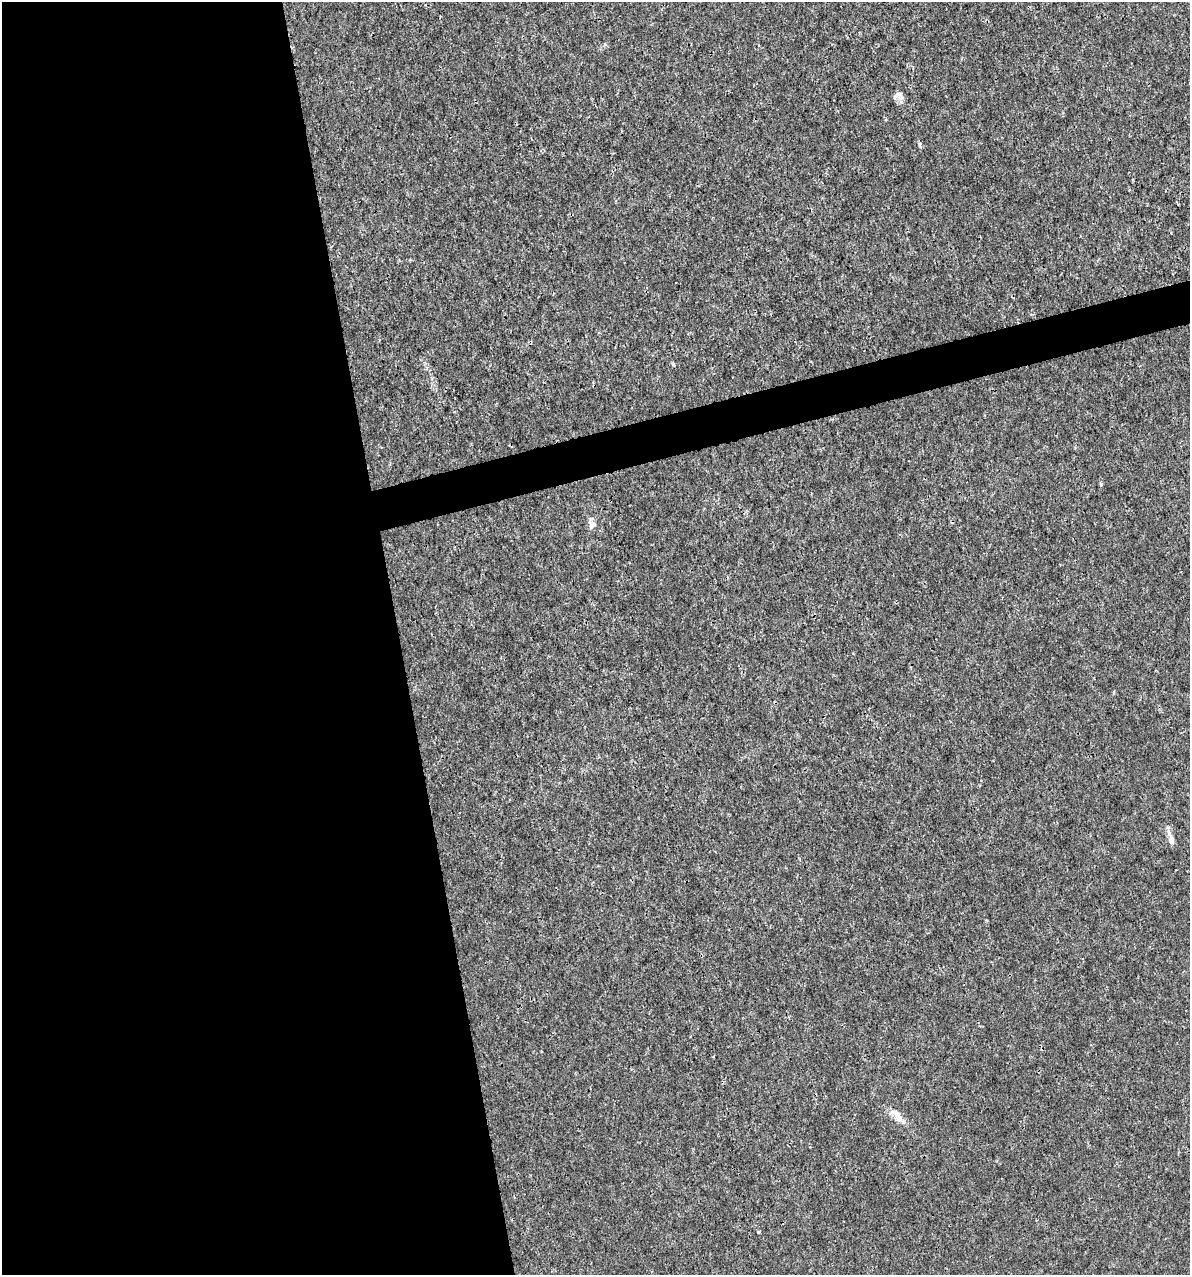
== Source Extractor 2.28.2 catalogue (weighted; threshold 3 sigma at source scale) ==
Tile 9 of 4 x 4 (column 1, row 3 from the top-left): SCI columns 92-1279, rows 1274-2546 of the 4886 x 5091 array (HDU 1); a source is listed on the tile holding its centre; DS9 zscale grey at full resolution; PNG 1192 x 1277 px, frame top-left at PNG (2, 2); no overlay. Shown black and unused: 36% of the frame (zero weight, under 3 of 4 exposures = <1% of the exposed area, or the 3 px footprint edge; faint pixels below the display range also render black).
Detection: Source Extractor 2.28.2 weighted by HDU 2 'WHT'; one run over the whole footprint, this tile lists its part. Background 3.56e-04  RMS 8.5e-04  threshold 0.00384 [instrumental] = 3 sigma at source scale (4.5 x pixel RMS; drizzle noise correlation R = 1.50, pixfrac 1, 0.0396/0.0396 arcsec/px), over >= 5 px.
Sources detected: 7; all 7 listed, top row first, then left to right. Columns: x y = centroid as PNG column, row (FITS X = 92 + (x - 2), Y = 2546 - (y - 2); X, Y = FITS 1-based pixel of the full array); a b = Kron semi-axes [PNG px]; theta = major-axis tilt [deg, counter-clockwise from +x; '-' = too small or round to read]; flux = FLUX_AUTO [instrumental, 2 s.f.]
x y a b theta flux
899 94 10 7 -21 0.34
673 364 6 4 -20 0.1
1101 484 5 4 - 0.11
592 525 10 7 28 0.32
1171 838 19 6 -70 0.47
897 1116 21 8 -55 0.82
758 1231 3 3 - 0.12